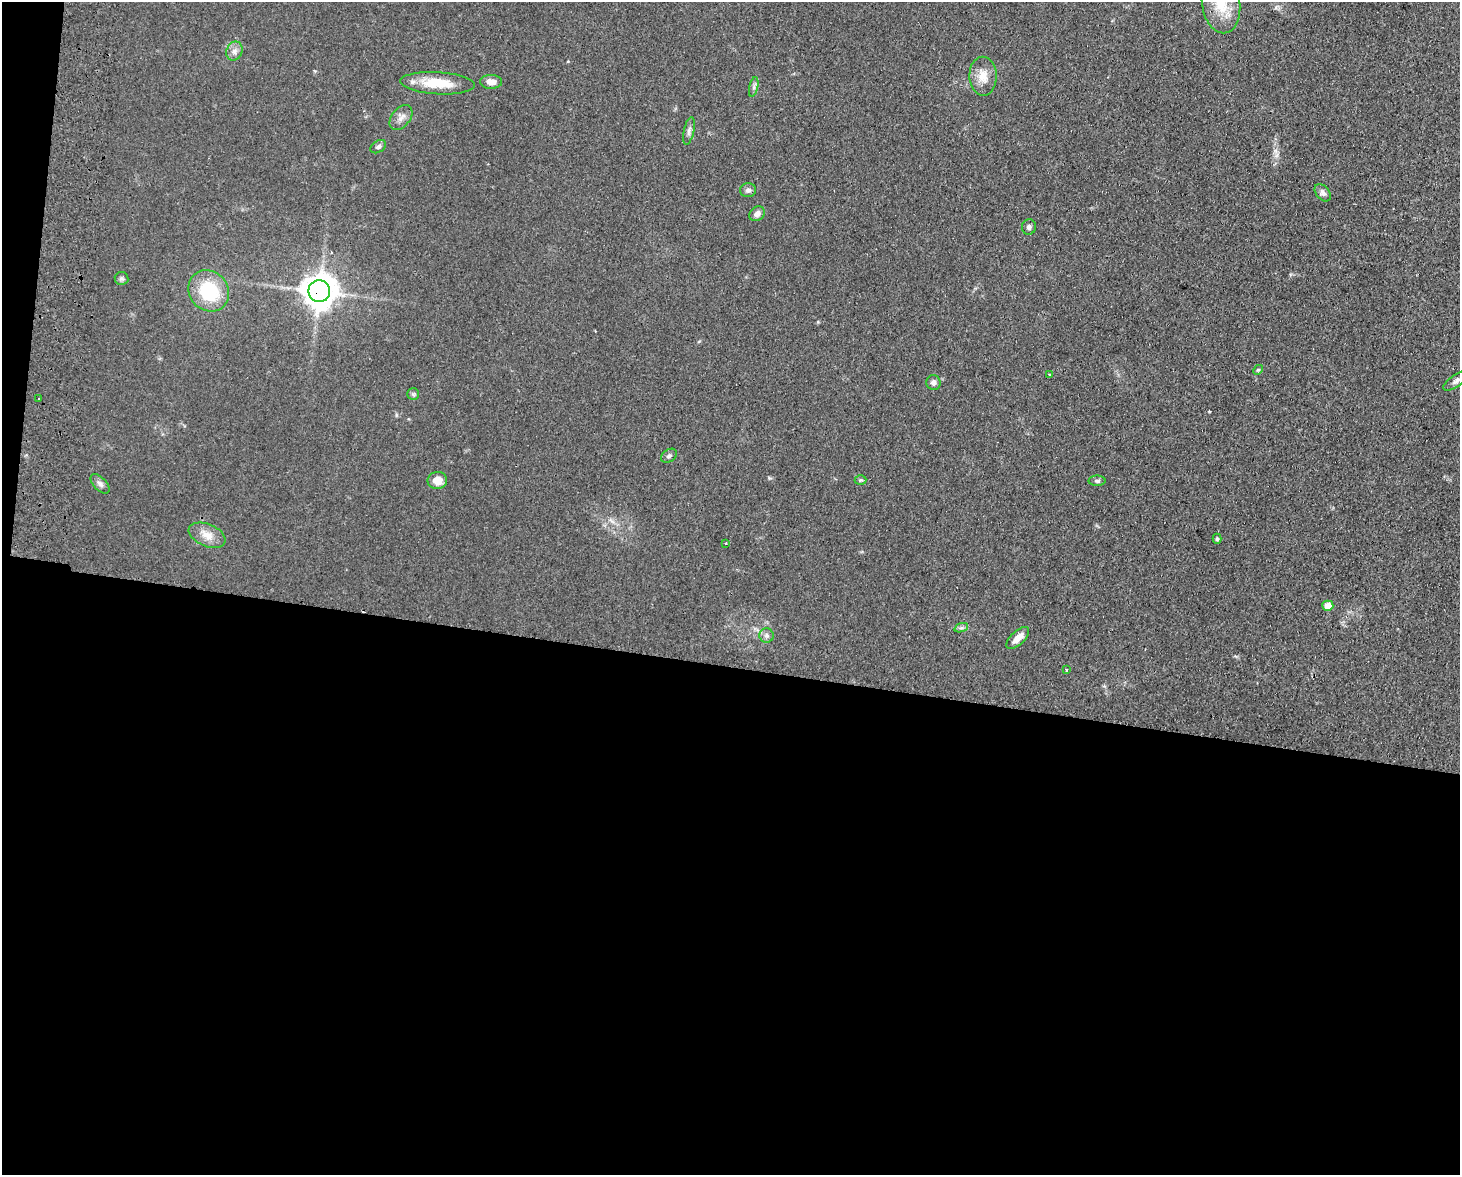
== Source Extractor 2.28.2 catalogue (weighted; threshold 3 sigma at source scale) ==
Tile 10 of 3 x 4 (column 1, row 4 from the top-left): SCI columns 171-1628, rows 9-1181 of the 4830 x 4709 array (HDU 1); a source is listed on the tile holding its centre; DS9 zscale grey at full resolution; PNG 1462 x 1177 px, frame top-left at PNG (2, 2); each listed source drawn as its Kron ellipse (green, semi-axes under 4 px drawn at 4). Shown black and unused: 44% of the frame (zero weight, under 2 of 3 exposures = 3% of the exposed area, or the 3 px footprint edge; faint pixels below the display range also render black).
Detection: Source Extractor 2.28.2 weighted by HDU 2 'WHT'; one run over the whole footprint, this tile lists its part. Background 0.0735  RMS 0.009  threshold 0.0406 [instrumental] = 3 sigma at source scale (4.5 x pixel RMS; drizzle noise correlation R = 1.50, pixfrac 1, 0.05/0.05 arcsec/px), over >= 5 px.
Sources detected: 35; all 35 listed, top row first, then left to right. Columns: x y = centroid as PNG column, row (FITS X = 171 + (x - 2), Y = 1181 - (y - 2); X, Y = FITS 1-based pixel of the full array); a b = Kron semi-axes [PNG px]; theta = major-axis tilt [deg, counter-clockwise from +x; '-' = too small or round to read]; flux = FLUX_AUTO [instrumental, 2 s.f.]
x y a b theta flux
1221 3 30 19 -82 33
234 51 10 8 68 4.5
983 76 19 13 -89 13
491 82 11 7 -1 7.3
437 83 37 11 -3 28
754 87 10 4 78 2.3
401 117 14 9 52 5.7
689 131 14 5 78 3.3
378 147 9 5 33 2.4
748 190 8 7 - 3.1
1323 193 10 6 -51 3.6
757 214 8 6 34 4.6
1029 227 8 7 - 2.5
121 278 7 6 - 2.1
209 291 22 19 -49 51
319 291 11 11 - 1400
1258 370 5 4 - 1.1
1050 374 3 3 - 2.4
1457 380 15 6 34 4.1
933 382 7 7 - 3.1
413 394 6 6 - 1.6
39 399 3 2 - 1.5
669 456 9 6 35 2.5
437 480 10 8 9 10
860 480 6 5 - 1.4
1097 481 8 5 0 2.1
100 484 12 6 -45 3.4
207 535 19 11 -23 11
1217 539 5 4 - 1.4
726 543 3 2 - 1.1
1328 606 5 5 - 12
961 628 7 4 18 1.8
766 635 7 7 - 2.8
1018 638 14 6 43 8.6
1067 670 3 2 - 0.9
Overlapping masked pixels (flux is a lower limit): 1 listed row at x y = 319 291
Isophote crosses this tile's border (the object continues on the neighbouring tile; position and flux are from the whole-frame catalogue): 2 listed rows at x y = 1221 3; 1457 380